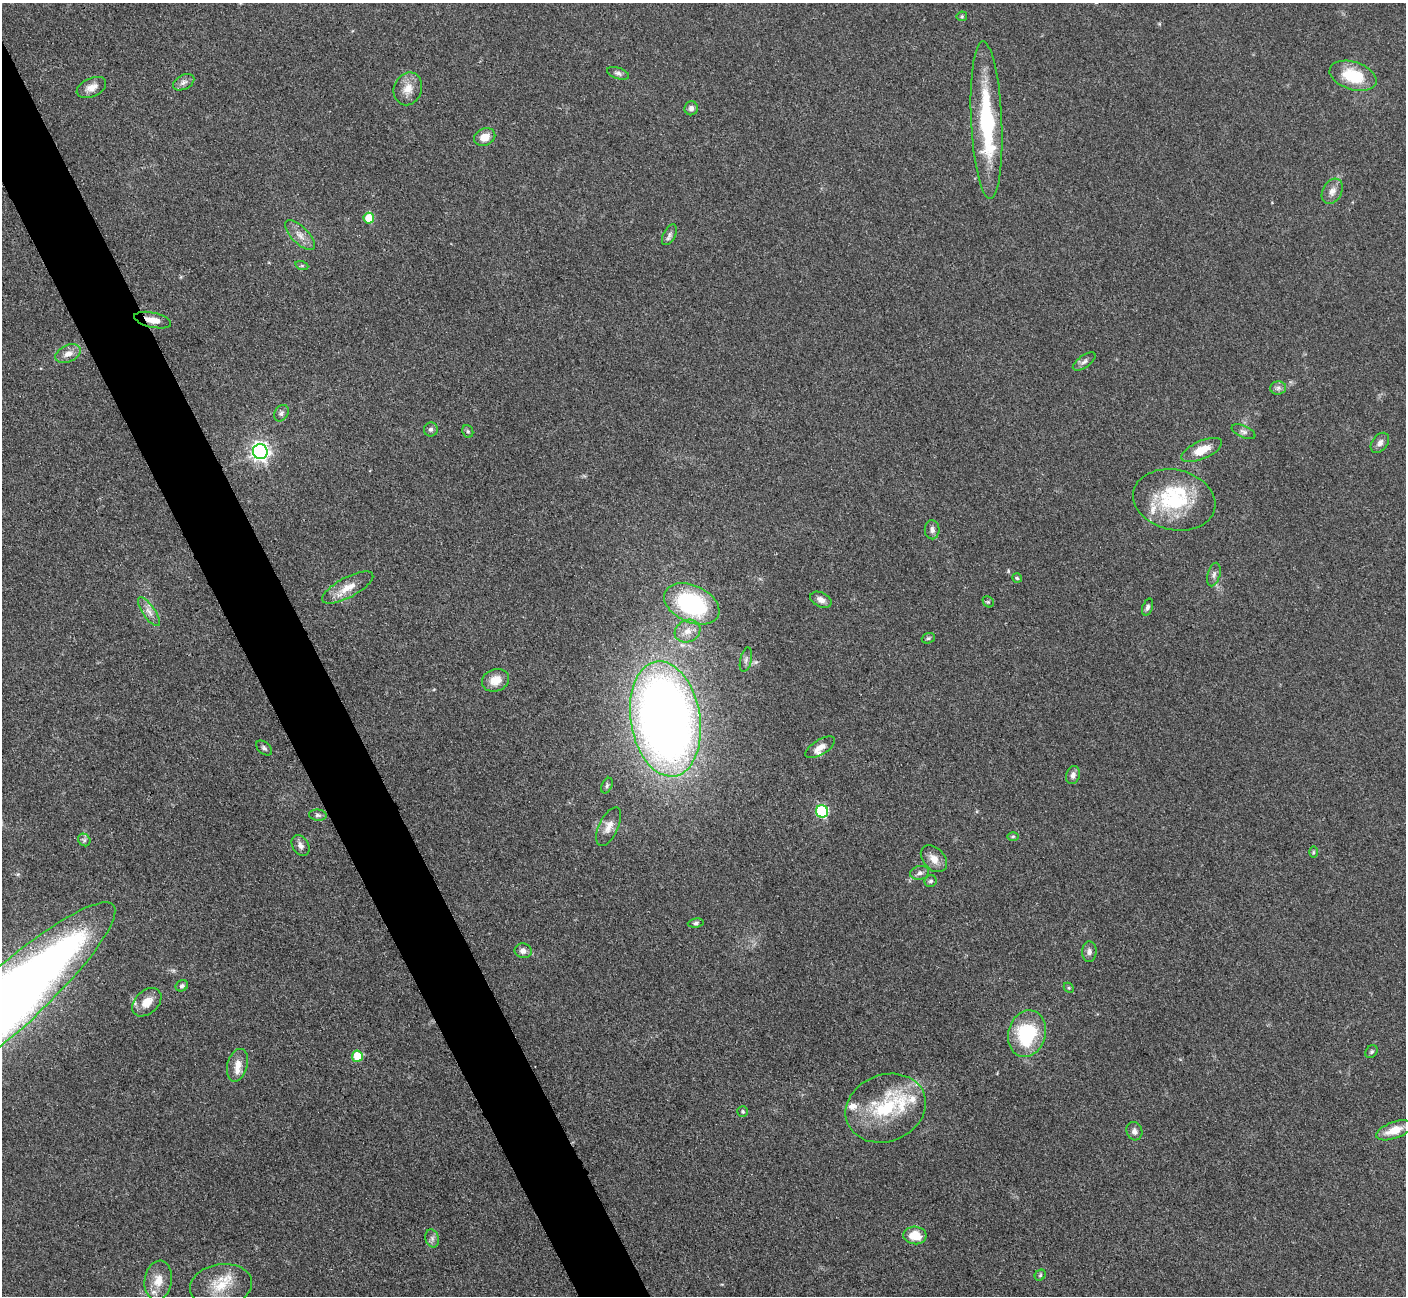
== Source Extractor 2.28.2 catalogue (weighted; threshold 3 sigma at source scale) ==
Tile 11 of 4 x 4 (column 3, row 3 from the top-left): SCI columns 2824-4227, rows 1593-2886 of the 5647 x 5638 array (HDU 1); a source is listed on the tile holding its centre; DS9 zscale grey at full resolution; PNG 1408 x 1298 px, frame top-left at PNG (2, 3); each listed source drawn as its Kron ellipse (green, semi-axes under 4 px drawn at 4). Shown black and unused: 5% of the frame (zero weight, under 3 of 4 exposures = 2% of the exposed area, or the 3 px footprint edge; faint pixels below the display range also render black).
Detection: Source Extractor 2.28.2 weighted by HDU 2 'WHT'; one run over the whole footprint, this tile lists its part. Background 0.0833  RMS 0.0058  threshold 0.026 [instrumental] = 3 sigma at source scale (4.5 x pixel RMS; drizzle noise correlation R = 1.50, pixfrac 1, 0.05/0.05 arcsec/px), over >= 5 px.
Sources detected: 84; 10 inside a brighter listed object's ellipse — not listed separately; the other 74 listed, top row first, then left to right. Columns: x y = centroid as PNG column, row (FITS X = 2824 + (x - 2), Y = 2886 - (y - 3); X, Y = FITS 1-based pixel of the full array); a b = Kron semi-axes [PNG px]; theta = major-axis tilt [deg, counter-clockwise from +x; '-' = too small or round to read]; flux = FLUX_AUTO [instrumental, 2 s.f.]
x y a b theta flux
962 16 5 5 - 0.77
618 73 11 5 -18 1.8
1353 76 24 14 -18 24
184 82 11 7 28 2.6
91 87 16 9 25 5.1
408 89 17 14 68 7.5
691 108 7 6 - 2.6
986 120 79 15 -87 57
485 137 11 8 22 6.7
1332 191 13 9 60 4
369 218 5 5 - 16
300 235 19 8 -46 5.5
669 235 11 6 62 2
302 266 7 4 -19 0.89
153 320 19 7 -12 6.1
68 354 13 8 24 4.9
1084 361 13 6 35 2.2
1278 388 8 6 2 1.9
281 413 9 6 56 1.9
431 429 7 7 - 1.6
468 431 6 5 - 1.1
1243 432 13 5 -25 2.1
1380 443 11 7 51 2.7
1202 450 22 9 23 11
260 452 7 7 - 250
1174 500 41 30 -13 47
932 530 9 7 -87 2.4
1214 574 12 6 74 2.3
1017 578 5 4 - 0.86
348 587 28 10 28 9.5
821 600 11 7 -25 3.3
988 602 6 5 - 0.85
692 604 29 18 -25 74
1147 607 9 5 72 1.6
149 612 17 6 -55 4
688 631 13 11 28 5.8
928 638 7 5 20 1.1
746 660 12 5 77 2
495 680 14 11 20 8.1
665 719 58 35 -81 630
820 747 17 7 31 4.8
264 748 9 5 -40 1.5
1073 775 9 6 71 2.6
607 786 8 5 64 1.3
822 811 6 6 - 56
318 815 9 5 -6 1.6
609 827 21 9 65 5.6
1013 836 6 4 1 0.78
84 840 7 5 -48 1.4
300 845 11 8 -57 3
1313 852 6 4 90 0.73
934 859 15 10 -47 5.6
920 873 9 7 14 2.2
931 881 6 6 - 1.3
696 923 8 4 7 1.2
523 951 8 7 - 3.2
1089 952 10 7 88 2.6
182 986 6 5 - 1.4
1069 988 6 4 -44 0.79
147 1002 17 11 44 8.6
2 1004 149 31 42 1100
1027 1034 23 18 74 42
1372 1052 7 5 53 1
357 1056 5 5 - 15
237 1065 16 10 75 6.2
886 1108 41 33 22 43
743 1111 5 5 - 1.1
1394 1130 19 8 19 11
1134 1131 9 8 - 2.6
915 1235 11 9 -4 11
432 1238 9 6 -75 2.2
1040 1275 6 5 - 0.93
158 1281 20 13 82 9.3
221 1285 31 21 9 19
Overlapping masked pixels (flux is a lower limit): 1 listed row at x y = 153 320
Isophote crosses this tile's border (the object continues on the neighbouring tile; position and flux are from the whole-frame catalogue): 1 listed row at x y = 2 1004